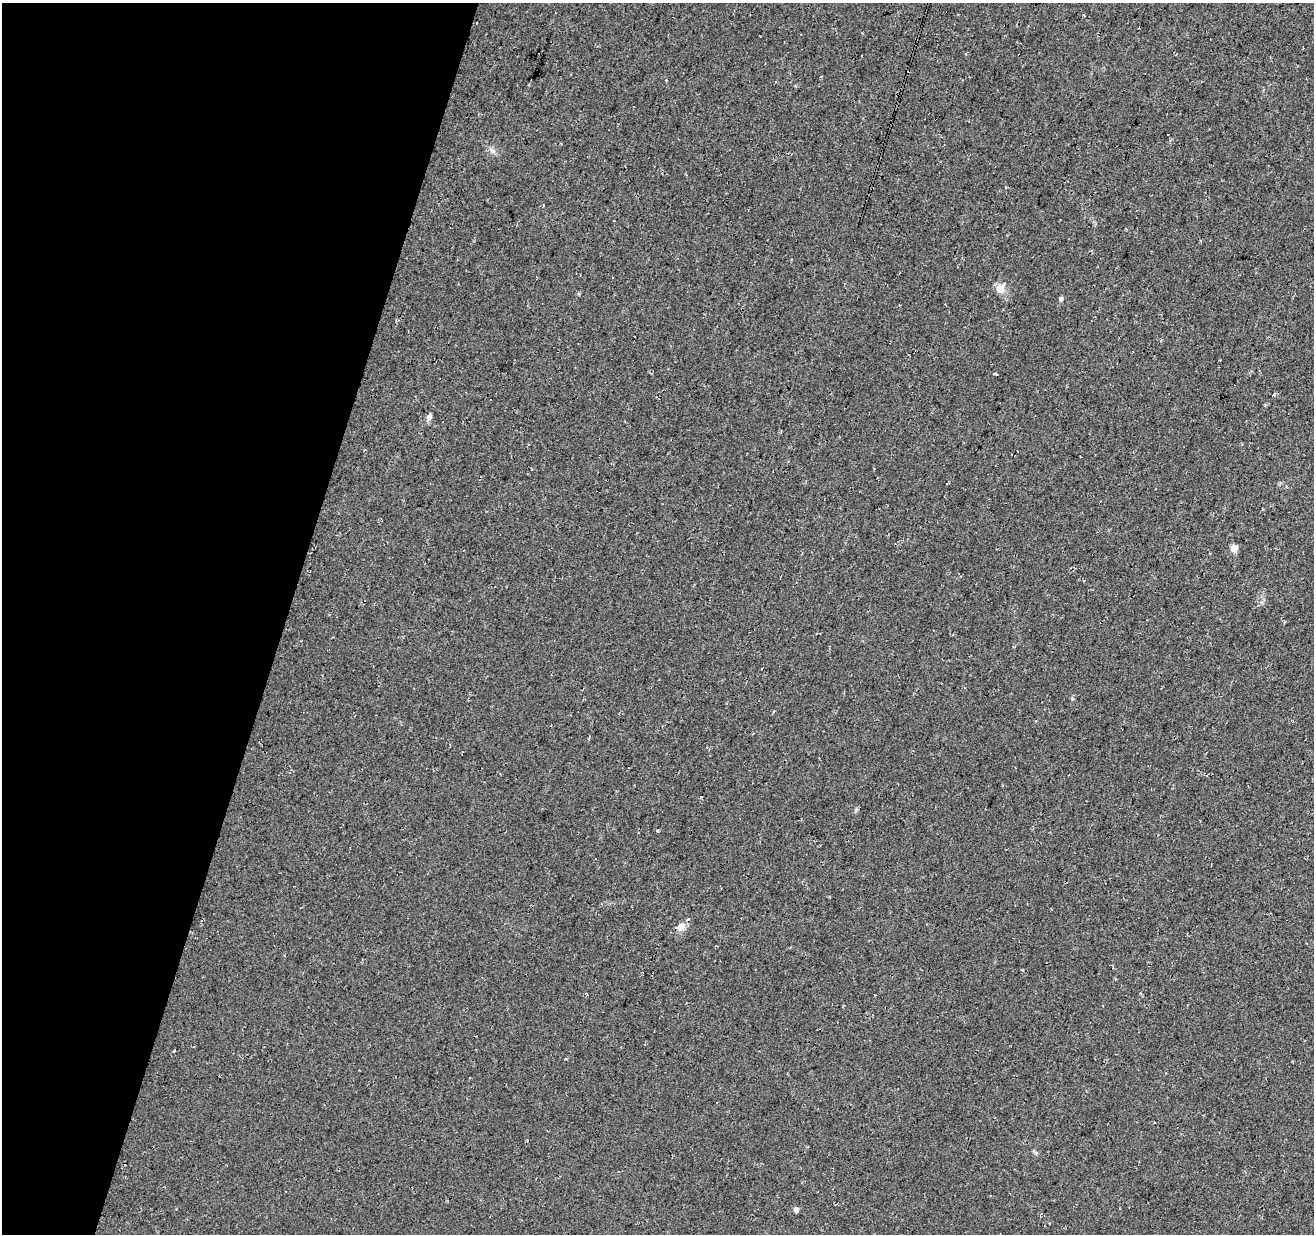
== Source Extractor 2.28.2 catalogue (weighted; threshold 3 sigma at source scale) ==
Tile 9 of 4 x 4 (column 1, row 3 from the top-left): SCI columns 10-1321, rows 1514-2745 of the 5258 x 5429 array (HDU 1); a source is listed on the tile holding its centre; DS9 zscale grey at full resolution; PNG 1316 x 1236 px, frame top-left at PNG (2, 3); no overlay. Shown black and unused: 22% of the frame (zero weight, under 3 of 4 exposures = <1% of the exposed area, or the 3 px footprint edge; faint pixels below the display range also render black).
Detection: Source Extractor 2.28.2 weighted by HDU 2 'WHT'; one run over the whole footprint, this tile lists its part. Background 0.0339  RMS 0.0092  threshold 0.0414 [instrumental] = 3 sigma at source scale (4.5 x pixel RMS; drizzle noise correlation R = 1.50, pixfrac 1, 0.0396/0.0396 arcsec/px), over >= 5 px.
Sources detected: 7; all 7 listed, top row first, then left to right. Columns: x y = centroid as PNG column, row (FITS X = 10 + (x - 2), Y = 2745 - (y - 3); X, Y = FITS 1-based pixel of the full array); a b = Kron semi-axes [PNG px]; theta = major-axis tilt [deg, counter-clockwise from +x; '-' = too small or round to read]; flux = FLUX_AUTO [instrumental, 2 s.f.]
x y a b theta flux
492 150 8 4 -37 2.5
1000 289 12 11 - 8.1
1061 299 6 5 - 2.4
429 417 6 5 - 4.9
1234 548 5 5 - 17
681 926 10 7 40 8.2
796 1210 4 4 - 5.5